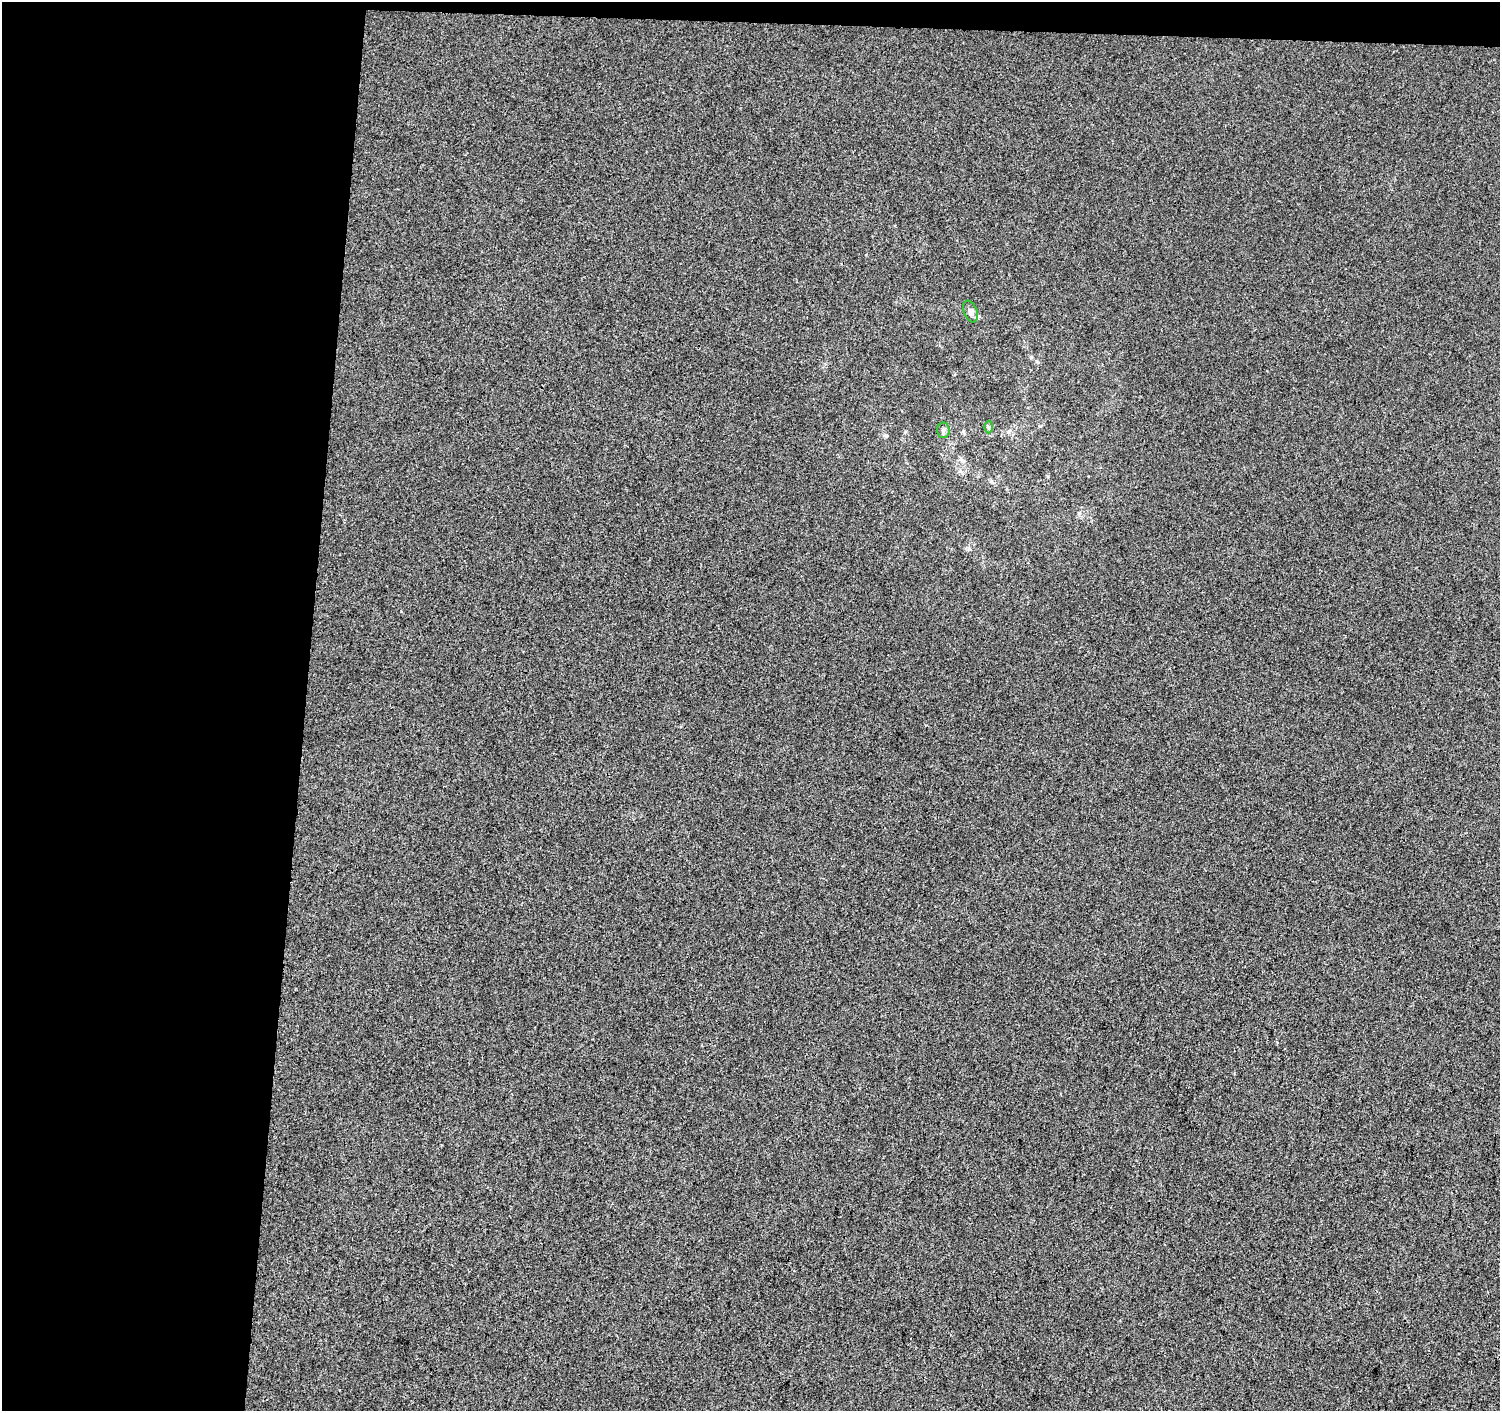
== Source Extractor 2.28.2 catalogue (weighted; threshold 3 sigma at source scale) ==
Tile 1 of 3 x 3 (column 1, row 1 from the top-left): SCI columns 12-1509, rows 3105-4513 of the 4505 x 4741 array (HDU 1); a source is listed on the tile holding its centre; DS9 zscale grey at full resolution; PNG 1502 x 1413 px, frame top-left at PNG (2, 2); each listed source drawn as its Kron ellipse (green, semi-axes under 4 px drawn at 4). Shown black and unused: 22% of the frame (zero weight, under 3 of 4 exposures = <1% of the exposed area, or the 3 px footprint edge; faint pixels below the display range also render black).
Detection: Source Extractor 2.28.2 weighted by HDU 2 'WHT'; one run over the whole footprint, this tile lists its part. Background -0.00111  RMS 0.0033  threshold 0.0148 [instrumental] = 3 sigma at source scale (4.5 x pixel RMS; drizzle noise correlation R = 1.50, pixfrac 1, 0.0396/0.0396 arcsec/px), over >= 5 px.
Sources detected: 3; all 3 listed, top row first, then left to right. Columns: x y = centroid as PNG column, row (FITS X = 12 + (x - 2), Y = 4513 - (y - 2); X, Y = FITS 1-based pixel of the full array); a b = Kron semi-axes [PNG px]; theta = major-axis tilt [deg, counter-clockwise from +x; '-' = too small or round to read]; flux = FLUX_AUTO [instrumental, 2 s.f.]
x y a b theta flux
971 311 11 6 -69 1.3
988 427 6 4 -89 0.42
943 430 8 6 89 0.91